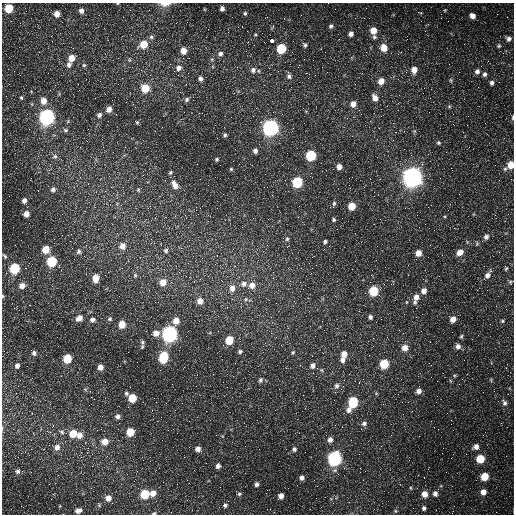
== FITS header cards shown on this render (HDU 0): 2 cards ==
NAXIS1  =                  512 /fastest changing axis
NAXIS2  =                  512 /next to fastest changing axis

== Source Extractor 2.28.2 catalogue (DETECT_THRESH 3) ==
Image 512 x 512 px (HDU 0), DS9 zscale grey, 1 PNG px = 1 image px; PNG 516 x 516 px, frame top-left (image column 1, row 512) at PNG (2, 3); no overlay
Background 1690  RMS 45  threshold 135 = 3 sigma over >= 5 px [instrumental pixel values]
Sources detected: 230; all 230 listed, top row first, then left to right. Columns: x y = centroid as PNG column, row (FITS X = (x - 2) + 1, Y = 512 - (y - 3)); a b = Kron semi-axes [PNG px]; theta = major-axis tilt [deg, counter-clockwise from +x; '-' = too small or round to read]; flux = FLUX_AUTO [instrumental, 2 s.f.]
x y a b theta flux
165 4 15 6 3 1.6e+04
9 8 6 5 - 9.4e+04
222 8 5 4 - 9.5e+03
445 10 5 3 - 2.4e+03
81 11 6 5 - 1.3e+04
245 13 5 4 - 4.7e+03
56 14 7 5 -7 2.3e+04
497 14 2 2 - 2.2e+03
99 15 2 2 - 1.5e+03
301 15 3 2 - 2.6e+03
472 16 6 5 - 1.6e+04
123 17 2 2 - 1.5e+03
267 17 3 2 - 2.3e+03
176 23 2 2 - 1.6e+03
273 26 7 4 74 4.8e+03
331 26 6 6 - 7.3e+03
373 30 6 6 - 3.9e+04
247 31 2 2 - 2.2e+03
351 34 5 5 - 1.3e+04
255 35 5 3 - 3.0e+03
51 36 3 2 - 6.8e+03
151 37 7 6 - 6.9e+03
374 37 7 6 - 6.9e+03
509 39 6 6 - 1.1e+04
272 40 4 3 - 4.6e+05
144 44 8 6 32 5.0e+04
304 44 8 4 -48 8.2e+03
499 46 6 5 - 4.8e+03
281 48 6 5 - 1.5e+05
384 48 7 6 - 3.9e+04
321 49 3 3 - 2.9e+03
184 51 6 6 - 2.9e+04
424 51 2 2 - 1.4e+03
503 53 3 3 - 1.8e+03
220 54 7 6 - 9.7e+03
71 58 6 5 - 3.5e+04
129 59 7 5 -78 5.2e+03
69 65 7 6 - 1.1e+04
84 65 5 5 - 4.3e+03
179 68 7 7 - 1.5e+04
253 70 9 7 74 1.3e+04
414 70 7 6 - 2.7e+04
477 71 6 6 - 1.1e+04
484 74 6 5 - 8.7e+03
178 75 2 2 - 1.5e+03
289 76 7 6 - 9.8e+03
200 79 5 5 - 9.7e+03
451 80 7 4 -83 5.2e+03
381 81 6 6 - 3.0e+04
492 83 6 5 - 9.1e+03
78 84 2 2 - 1.5e+03
145 88 6 6 - 7.2e+04
50 90 2 2 - 1.5e+03
105 94 3 2 - 3.8e+03
21 98 5 4 - 4.1e+03
375 98 8 6 -57 2.1e+04
430 98 3 2 - 2.6e+03
187 99 7 6 - 6.8e+03
44 101 7 6 - 2.9e+04
353 104 6 5 - 2.2e+04
449 106 5 5 - 4.4e+03
256 108 2 2 - 1.5e+03
109 109 6 5 - 2.1e+04
453 114 2 2 - 1.6e+03
99 115 6 5 - 1.0e+04
47 117 7 7 - 1.1e+06
513 117 7 3 86 4.5e+03
137 122 5 4 - 4.4e+03
270 128 7 7 - 1.2e+06
293 128 3 2 - 3.8e+03
65 130 7 6 - 6.3e+03
404 131 3 3 - 3.6e+03
225 135 5 4 - 5.0e+03
439 143 5 5 - 4.5e+03
255 151 6 5 - 1.1e+04
113 152 2 2 - 1.6e+03
311 155 6 6 - 2.2e+05
55 156 7 6 - 9.3e+03
217 159 5 4 - 4.1e+03
511 165 6 5 - 5.0e+04
339 167 6 6 - 1.9e+04
451 168 3 2 - 1.8e+03
231 169 4 4 - 3.6e+03
49 170 5 4 - 3.9e+03
170 172 5 4 - 4.6e+03
412 177 8 8 - 2.3e+06
165 180 2 2 - 1.6e+03
297 182 6 6 - 2.4e+05
175 185 10 6 -63 2.3e+04
53 189 7 6 - 1.1e+04
138 190 5 4 - 3.7e+03
374 196 2 2 - 1.3e+03
24 200 6 5 - 1.2e+04
334 203 7 5 75 6.3e+03
352 206 6 5 - 5.4e+04
26 214 6 5 - 2.1e+04
334 220 5 5 - 4.9e+03
486 237 6 6 - 1.1e+04
287 239 7 5 88 6.0e+03
325 242 5 4 - 5.7e+03
15 245 2 2 - 1.7e+03
122 246 7 7 - 2.3e+04
72 248 2 2 - 1.7e+03
46 249 6 5 - 5.2e+04
324 249 3 2 - 2.9e+03
166 250 6 6 - 6.5e+03
79 251 8 6 80 8.2e+03
460 252 7 6 - 2.7e+04
418 253 6 5 - 3.0e+04
5 256 8 4 -55 5.0e+03
202 258 3 2 - 3.6e+03
52 261 6 6 - 1.9e+05
188 263 3 3 - 2.2e+03
505 267 7 4 -72 6.3e+03
14 268 6 6 - 1.9e+05
312 268 2 2 - 3.8e+03
135 275 6 5 - 4.4e+03
487 275 7 6 - 1.3e+04
95 278 7 5 84 3.9e+04
273 278 3 3 - 4.0e+03
163 282 7 6 - 3.5e+04
511 282 7 5 21 5.0e+03
243 284 8 7 - 1.5e+04
393 284 3 3 - 2.8e+03
22 286 7 6 - 2.1e+04
252 286 9 7 33 2.5e+04
232 288 8 7 - 2.1e+04
373 291 6 6 - 1.5e+05
424 291 6 6 - 1.8e+04
3 296 5 4 - 3.5e+03
416 297 7 6 - 1.9e+04
246 299 6 5 - 5.4e+03
200 301 6 6 - 2.5e+04
407 302 5 3 - 2.6e+03
415 302 7 6 - 6.9e+03
12 303 3 2 - 2.4e+03
276 303 2 2 - 6.0e+03
370 317 6 5 - 8.1e+03
79 318 7 6 - 2.1e+04
110 319 6 5 - 5.5e+03
381 319 3 2 - 4.5e+03
453 319 6 5 - 2.5e+04
92 320 6 6 - 1.1e+04
176 321 7 5 72 3.3e+04
502 321 6 4 -21 4.1e+03
376 322 2 2 - 1.7e+03
122 324 6 5 - 4.6e+04
156 333 7 6 - 2.3e+04
169 334 7 7 - 1.2e+06
461 336 6 4 68 4.4e+03
229 340 6 5 - 8.8e+04
142 342 7 6 - 7.4e+03
281 345 2 2 - 1.8e+03
458 346 6 6 - 1.3e+04
404 348 7 7 - 2.2e+04
240 351 6 5 - 6.6e+03
293 352 6 5 - 4.8e+03
34 353 5 5 - 9.0e+03
323 353 2 2 - 1.6e+03
344 354 6 6 - 2.7e+04
163 357 8 6 77 1.7e+05
67 358 6 5 - 9.8e+04
342 360 8 7 - 1.6e+04
384 364 6 5 - 1.3e+05
17 365 6 5 - 1.4e+04
313 366 7 6 - 1.4e+04
100 367 5 5 - 2.0e+04
61 376 3 2 - 2.5e+03
462 379 2 2 - 1.8e+03
260 380 7 6 - 7.8e+03
491 380 6 3 -73 3.5e+03
355 381 2 2 - 2.2e+03
196 386 2 2 - 1.2e+03
337 386 9 7 77 1.2e+04
419 391 7 6 - 1.6e+04
126 393 5 5 - 5.7e+03
132 398 6 5 - 7.0e+04
94 399 3 2 - 3.2e+03
353 402 7 6 - 1.8e+05
504 403 9 6 -65 1.0e+04
349 410 8 7 - 1.5e+04
117 416 6 6 - 1.1e+04
189 421 3 2 - 3.3e+03
4 422 4 4 - 2.9e+03
364 423 7 6 - 9.7e+03
53 425 5 5 - 3.8e+03
62 432 8 6 -25 9.0e+03
130 432 6 5 - 7.0e+04
73 433 7 6 - 5.5e+04
80 435 8 7 - 2.3e+04
330 440 6 6 - 1.4e+04
105 441 7 7 - 3.0e+04
57 447 8 7 - 1.9e+04
96 447 4 4 - 3.1e+03
476 447 7 6 - 1.6e+04
198 449 6 6 - 1.5e+04
294 449 6 5 - 7.9e+03
142 457 3 3 - 2.4e+03
334 459 7 6 - 8.2e+05
480 459 5 5 - 9.3e+04
218 466 5 5 - 1.1e+04
18 471 7 7 - 9.4e+03
485 476 5 5 - 7.0e+04
424 477 2 2 - 1.6e+03
302 478 5 5 - 1.0e+04
257 484 5 4 - 8.6e+03
400 484 3 2 - 3.9e+03
411 488 5 3 - 3.6e+03
483 492 5 5 - 2.1e+04
153 493 7 6 - 2.5e+04
435 493 7 6 - 1.3e+04
53 494 4 3 - 2.9e+03
145 494 6 5 - 1.2e+05
239 494 6 5 - 5.2e+03
424 494 6 6 - 3.0e+04
281 496 5 5 - 1.9e+04
108 498 6 6 - 2.2e+04
316 498 2 2 - 1.7e+04
187 500 2 2 - 1.5e+03
349 502 3 3 - 2.5e+03
333 503 3 3 - 1.7e+03
99 505 7 4 -71 4.3e+03
225 505 6 6 - 7.3e+03
424 508 6 5 - 8.0e+03
78 510 8 6 18 1.4e+04
395 511 6 5 - 4.6e+03
274 512 2 2 - 1.4e+03
496 512 2 2 - 2.1e+03
154 513 6 4 18 4.0e+03
452 513 3 2 - 1.9e+03
At the frame edge (FLAGS 8, measured only in part): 7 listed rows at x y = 165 4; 513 117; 511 165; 511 282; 3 296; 154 513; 452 513